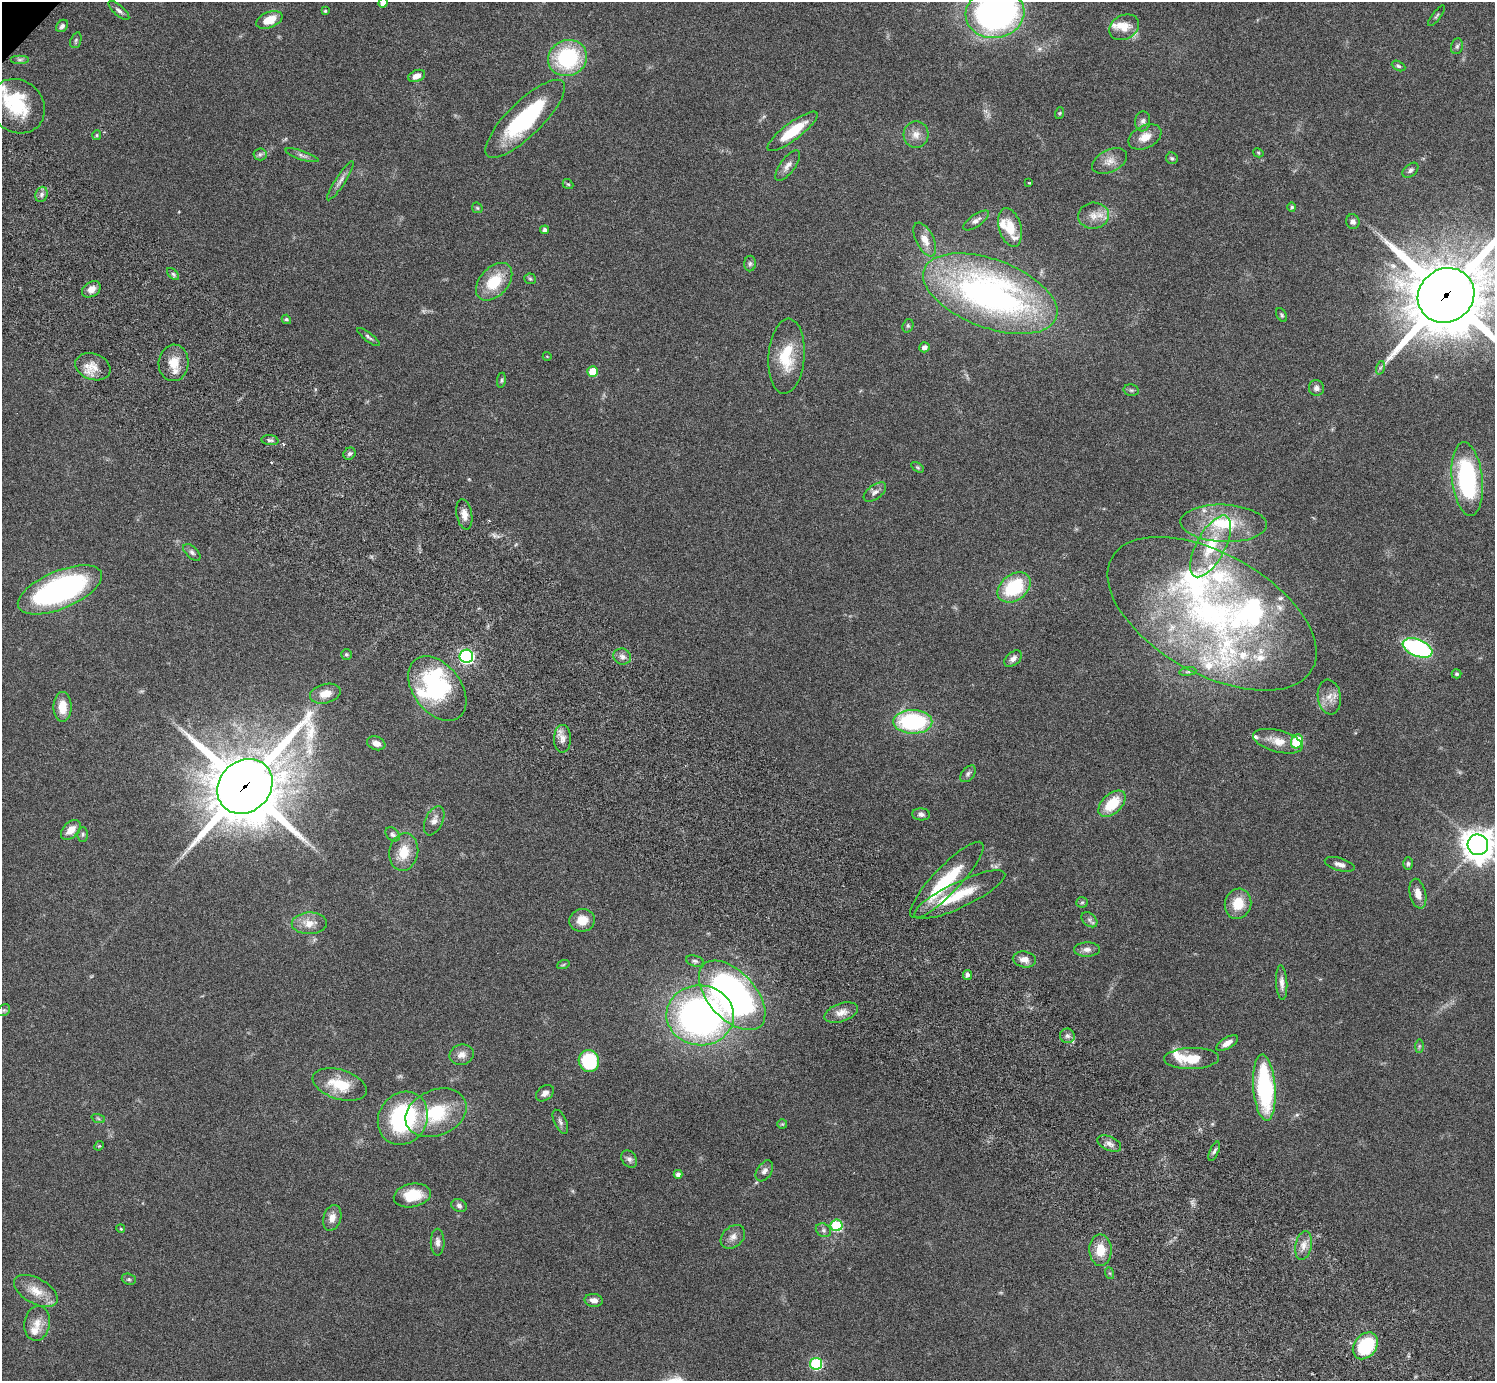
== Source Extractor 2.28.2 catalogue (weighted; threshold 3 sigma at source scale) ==
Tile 6 of 4 x 4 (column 2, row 2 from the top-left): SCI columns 1539-3031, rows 3106-4484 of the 6059 x 6069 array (HDU 1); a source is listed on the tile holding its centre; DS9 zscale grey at full resolution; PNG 1497 x 1383 px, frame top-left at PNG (2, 2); each listed source drawn as its Kron ellipse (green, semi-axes under 4 px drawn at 4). Shown black and unused: <1% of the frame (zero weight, under 3 of 6 exposures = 3% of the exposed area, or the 3 px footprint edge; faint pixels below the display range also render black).
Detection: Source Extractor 2.28.2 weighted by HDU 2 'WHT'; one run over the whole footprint, this tile lists its part. Background 0.0836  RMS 0.0047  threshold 0.0192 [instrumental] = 3 sigma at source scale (4.09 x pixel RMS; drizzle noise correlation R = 1.36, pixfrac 0.8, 0.05/0.05 arcsec/px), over >= 5 px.
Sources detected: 183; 3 inside a brighter object's white glare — neither listed nor drawn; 23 inside a brighter listed object's ellipse — not listed separately; the other 157 listed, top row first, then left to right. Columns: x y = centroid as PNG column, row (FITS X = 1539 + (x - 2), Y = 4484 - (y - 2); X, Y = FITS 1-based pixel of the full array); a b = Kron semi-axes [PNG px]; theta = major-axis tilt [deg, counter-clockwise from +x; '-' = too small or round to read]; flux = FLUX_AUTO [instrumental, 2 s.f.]
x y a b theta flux
383 3 5 4 - 2.8
119 11 13 5 -42 1.4
325 11 3 3 - 0.52
995 13 29 24 10 160
1437 16 12 3 52 0.71
269 20 14 7 22 7.4
62 26 7 5 46 1.1
1124 27 16 12 29 5.6
76 40 8 5 72 0.85
1457 46 8 6 73 0.97
567 58 20 17 26 37
20 60 9 4 0 0.93
1398 66 7 4 -27 0.83
417 76 9 5 22 3
17 106 29 25 -41 20
1060 113 6 3 71 0.48
525 119 53 17 44 45
1143 121 10 7 84 1.6
792 131 31 8 37 14
97 135 5 4 - 0.51
916 135 13 12 - 3.9
1145 137 17 11 26 5
1258 153 5 4 - 0.44
260 154 6 6 - 1.1
302 155 17 4 -18 1.5
1172 158 6 5 - 0.78
1110 161 18 11 26 4
788 166 18 7 54 2.7
1410 170 9 6 42 1.2
340 181 23 5 57 2.2
1029 183 4 2 - 0.32
568 184 6 4 -40 0.56
42 194 8 6 72 1.3
1292 207 5 4 - 0.87
477 208 6 4 -45 0.54
1093 216 15 13 7 5
976 220 15 6 34 2.2
1353 222 7 6 - 1.6
1010 227 20 11 -75 8.6
545 230 4 4 - 1.3
925 240 18 9 -64 4.7
750 264 8 6 89 0.97
173 274 7 4 -45 0.79
530 279 6 5 - 0.64
494 282 22 14 48 14
91 289 10 7 32 3.2
990 294 70 34 -20 170
1446 295 29 26 36 3900
1282 315 7 4 -60 0.68
286 319 5 4 - 0.73
908 326 7 5 71 0.7
368 337 14 4 -38 1.1
924 347 5 5 - 1.8
547 356 4 3 - 0.28
786 356 37 18 86 17
174 363 18 15 86 7.3
93 367 18 13 -20 5.9
1380 368 7 4 72 0.82
593 371 5 5 - 8.8
501 380 7 4 82 0.69
1316 388 8 7 - 1.6
1131 390 7 5 -12 0.87
270 440 8 5 -6 1
349 454 6 5 - 0.96
917 467 7 4 -31 0.61
1467 479 37 15 -84 52
875 492 13 7 37 1.9
464 514 15 7 -79 3.2
1224 523 43 18 -2 23
1211 546 34 14 62 16
192 552 10 5 -43 1.2
1014 587 18 13 37 25
60 590 45 19 23 94
1212 614 115 60 -29 140
1418 648 16 8 -22 58
346 654 5 5 - 0.74
466 656 6 6 - 89
622 657 9 8 - 1.8
1013 659 10 6 39 1.8
1188 672 8 4 8 0.89
1457 674 5 4 - 0.78
437 689 36 24 -52 43
325 694 16 9 14 5.2
1329 697 17 11 -82 4.7
62 707 15 9 -90 6.3
913 722 19 12 -1 43
562 739 14 8 89 2.9
1278 741 25 11 -15 7.3
1297 741 7 5 63 26
376 743 9 6 -20 2.9
968 774 9 6 51 1.3
245 786 29 25 43 3300
1112 804 16 9 43 13
921 814 9 6 -2 1.3
434 821 15 8 66 2.7
71 830 12 7 46 4.6
83 834 7 5 -89 0.86
393 834 8 6 -44 1.1
1478 845 10 10 - 630
404 852 19 14 80 8.6
1340 864 15 6 -17 2.3
1408 864 6 5 - 0.82
947 880 51 13 46 25
1418 894 15 8 -77 4
960 895 50 12 25 17
1082 902 6 5 - 0.67
1238 904 15 13 73 9.2
582 920 13 11 8 5.8
1089 920 9 6 -41 1.3
309 923 17 11 1 5.2
1087 949 13 7 2 2.2
1024 959 12 8 -11 3
695 961 9 5 -15 1.1
563 965 6 4 19 0.53
967 975 5 4 - 1.1
1282 983 17 5 -87 2.2
732 995 42 23 -47 170
4 1010 7 5 42 0.94
841 1013 17 9 19 3.8
700 1015 34 30 -5 170
1067 1036 7 7 - 1.6
1227 1043 12 5 31 2.9
1419 1046 7 4 89 0.72
462 1055 12 10 16 3.2
1192 1058 27 10 1 10
589 1061 11 10 - 30
340 1084 28 14 -17 12
1264 1088 33 11 -86 48
545 1093 10 7 38 2.1
436 1113 32 23 23 24
98 1118 7 4 -20 0.67
403 1118 27 24 59 47
560 1122 13 6 -65 1.5
782 1124 5 5 - 0.54
1109 1143 12 7 -24 2.1
99 1146 5 4 - 0.49
1214 1151 10 4 66 1
629 1159 9 7 -52 1.5
764 1171 11 7 57 1.8
678 1174 4 4 - 1.5
412 1195 18 11 11 12
459 1206 8 6 -24 1.4
332 1218 13 8 72 3.4
837 1225 6 6 - 33
121 1229 4 3 - 0.35
823 1230 8 6 -33 1.2
733 1237 14 10 41 2.8
438 1242 13 7 -89 2
1303 1246 14 8 80 3.3
1100 1250 16 11 -88 7.1
1109 1273 6 4 -70 0.59
129 1279 7 5 -20 0.82
36 1291 24 12 -29 7.3
594 1300 9 6 -8 2.3
37 1323 17 13 81 5.2
1365 1346 15 11 52 26
816 1364 6 6 - 42
Overlapping masked pixels (flux is a lower limit): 2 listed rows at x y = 1446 295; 245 786
Isophote crosses this tile's border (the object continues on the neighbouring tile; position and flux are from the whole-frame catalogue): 4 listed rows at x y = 383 3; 995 13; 1446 295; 1478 845